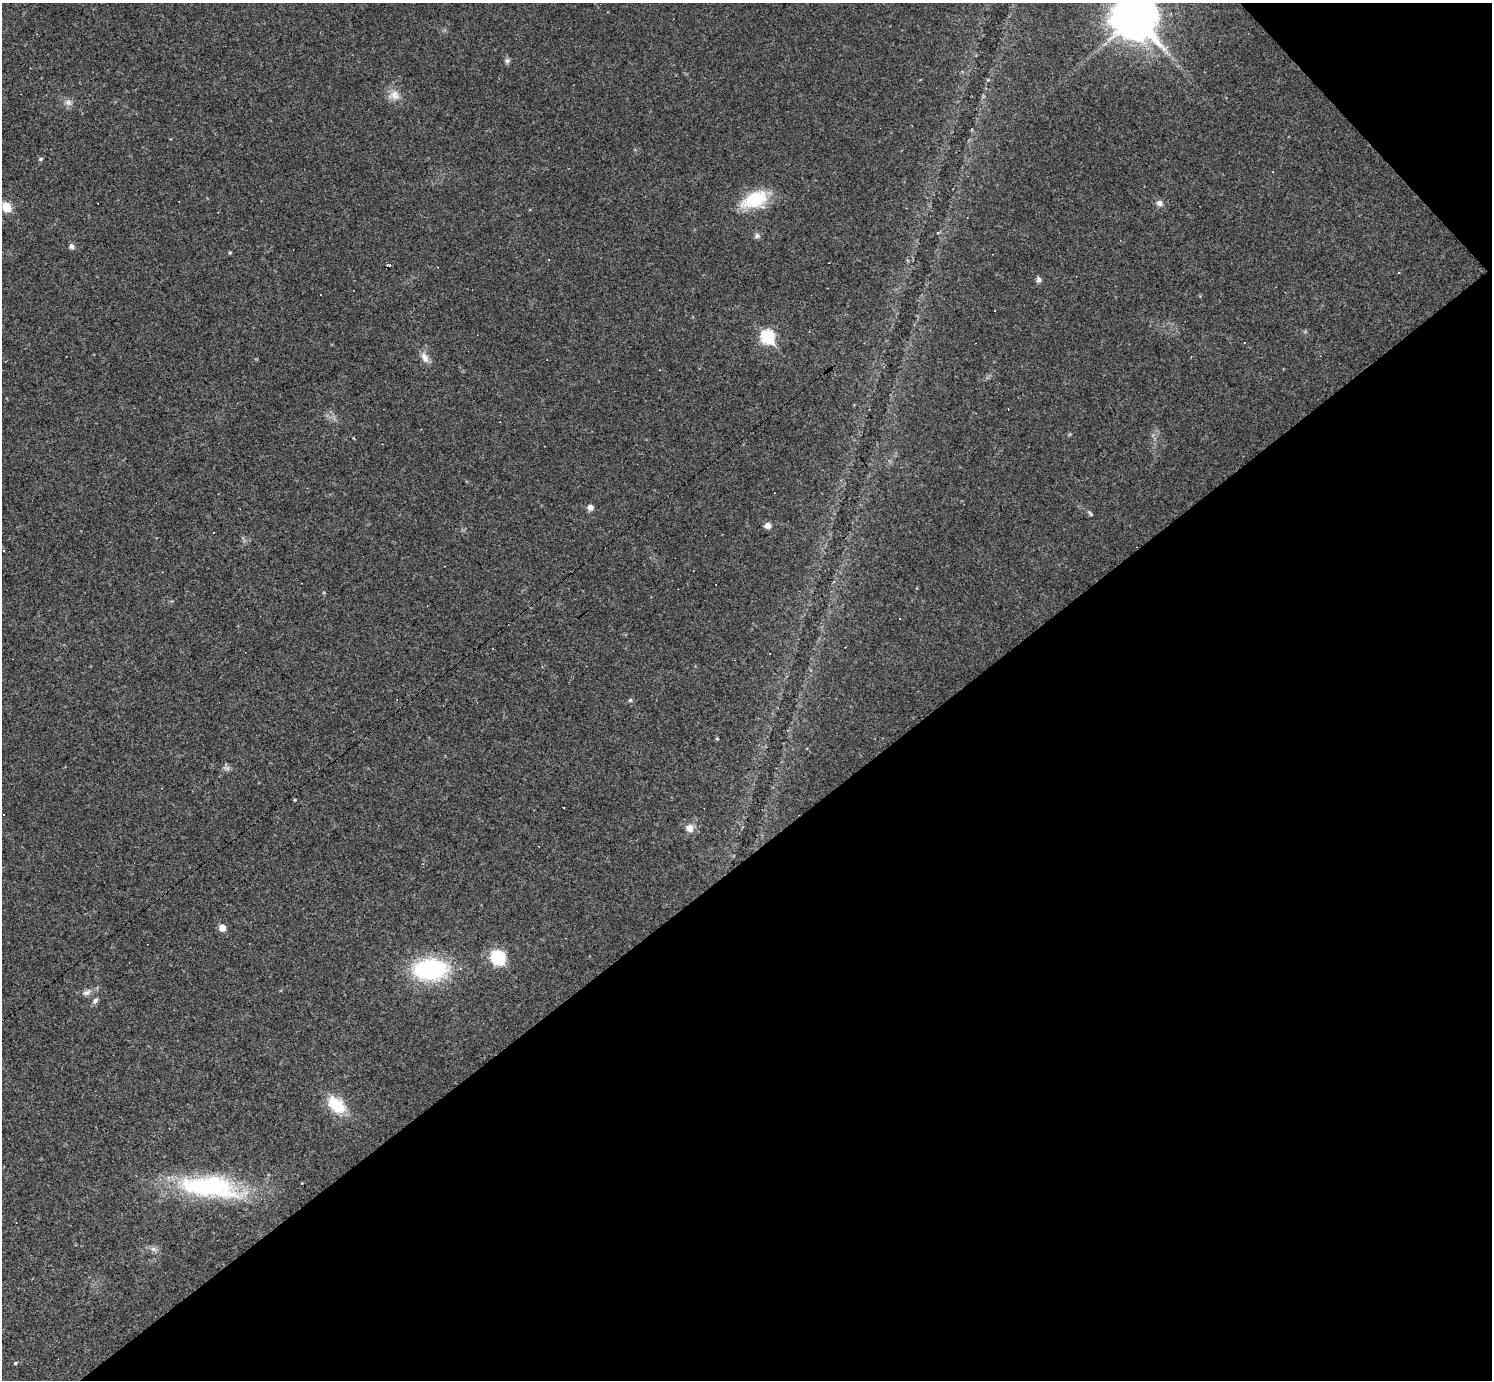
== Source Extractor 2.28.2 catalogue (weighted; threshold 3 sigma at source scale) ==
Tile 12 of 4 x 4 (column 4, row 3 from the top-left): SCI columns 4473-5962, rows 1673-3050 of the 5962 x 5960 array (HDU 1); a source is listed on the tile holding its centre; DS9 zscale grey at full resolution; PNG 1494 x 1382 px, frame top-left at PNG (2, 3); no overlay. Shown black and unused: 40% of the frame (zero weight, under 2 of 3 exposures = <1% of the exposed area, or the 3 px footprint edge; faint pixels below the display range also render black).
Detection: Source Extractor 2.28.2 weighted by HDU 2 'WHT'; one run over the whole footprint, this tile lists its part. Background 0.0346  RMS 0.0055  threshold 0.0246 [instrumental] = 3 sigma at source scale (4.5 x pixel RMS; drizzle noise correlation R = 1.50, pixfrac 1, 0.05/0.05 arcsec/px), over >= 5 px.
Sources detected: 53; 1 too faint to see at this stretch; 1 inside a brighter object's white glare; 16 cosmic-ray / hot-pixel residue — not listed; the other 35 listed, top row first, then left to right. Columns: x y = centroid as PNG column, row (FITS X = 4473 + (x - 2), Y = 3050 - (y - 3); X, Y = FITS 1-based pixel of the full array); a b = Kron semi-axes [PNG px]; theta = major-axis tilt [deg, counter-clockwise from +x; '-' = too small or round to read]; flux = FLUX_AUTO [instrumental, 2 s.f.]
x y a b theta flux
1136 16 14 10 -49 1700
507 61 7 6 - 1.5
394 95 16 14 -2 6
68 103 10 8 -16 2.7
40 159 5 4 - 1.1
755 199 29 17 21 27
1159 203 9 8 - 2.4
6 207 8 7 - 12
938 233 3 3 - 1.4
757 236 9 7 -16 1.7
72 246 7 6 - 1.8
230 252 5 4 - 0.66
1399 272 3 2 - 0.53
1039 280 7 6 - 1.9
767 337 7 6 - 67
425 357 16 8 -58 4.3
590 507 7 7 - 2.6
1090 513 9 4 -50 0.96
767 526 7 6 - 3
3 551 3 3 - 0.72
693 571 2 2 - 0.32
630 700 5 5 - 0.91
717 739 5 3 - 0.46
295 800 5 3 - 0.48
689 828 11 10 - 4.3
222 928 6 5 - 5.7
498 957 9 8 - 43
430 969 31 18 1 72
87 993 14 7 20 2.9
95 1001 9 6 51 1.8
336 1105 26 16 -42 17
302 1183 2 2 - 0.48
210 1187 83 27 -7 79
153 1249 9 6 -26 2.2
15 1363 5 4 - 0.72
Overlapping masked pixels (flux is a lower limit): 1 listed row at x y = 1039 280
Isophote crosses this tile's border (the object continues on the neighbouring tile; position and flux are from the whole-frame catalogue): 1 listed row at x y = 1136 16